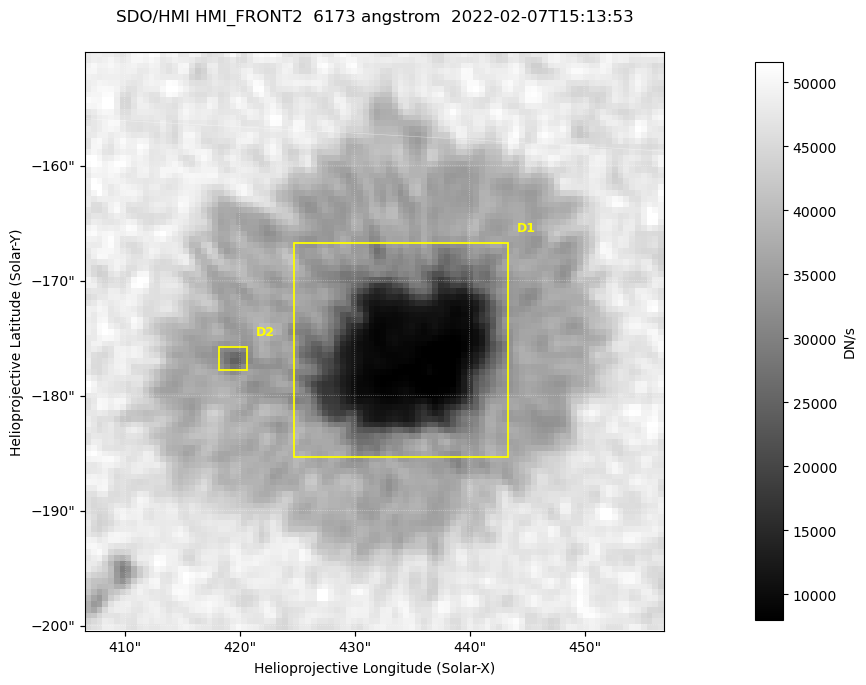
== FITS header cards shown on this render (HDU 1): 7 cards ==
TELESCOP= 'SDO/HMI '           / Telescope
INSTRUME= 'HMI_FRONT2'         / For HMI: HMI_SIDE1, HMI_FRONT2, or HMI_COMBINED
WAVELNTH=                6173. / [angstrom] Wavelength
DATE-OBS= '2022-02-07T15:13:53.600' / [ISO] Observation date {DATE__OBS}
CTYPE1  = 'HPLN-TAN'           / CTYPE1: HPLN
CTYPE2  = 'HPLT-TAN'           / CTYPE2: HPLT
BUNIT   = 'DN/s    '           / Physical Units

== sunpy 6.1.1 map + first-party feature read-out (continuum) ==
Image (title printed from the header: SDO/HMI HMI_FRONT2  6173 angstrom  2022-02-07T15:13:53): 100 x 100 px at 0.504 arcsec/px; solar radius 973 arcsec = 1931 px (partial field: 0.1% of the solar disc is inside the frame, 100% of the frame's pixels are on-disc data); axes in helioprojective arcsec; data unit DN/s (BUNIT, on the colour bar)
Orientation: roll -0.0701 deg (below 1 deg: not rotated)
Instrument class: CONTINUUM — white-light / continuum photospheric image (CONTENT/OBS_TYPE)
Dark features (sunspots / pores): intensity divided by the frame's on-disc median (partial field: no limb-darkening profile); reference = the frame's on-disc median (the 8%-of-disc-diameter window exceeds this field); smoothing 3 px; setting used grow <= 0.7, no closing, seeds <= 0.7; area >= 9 px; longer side >= 3 px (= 1.5 arcsec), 3 px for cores <= 0.7; partial field; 2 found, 2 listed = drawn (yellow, D1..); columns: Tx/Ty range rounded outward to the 2 arcsec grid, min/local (2 s.f., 1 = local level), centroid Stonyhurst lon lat
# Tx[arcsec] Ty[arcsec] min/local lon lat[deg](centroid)
D1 424..444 -186..-166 0.15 +28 -16
D2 418..422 -178..-174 0.6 +27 -16